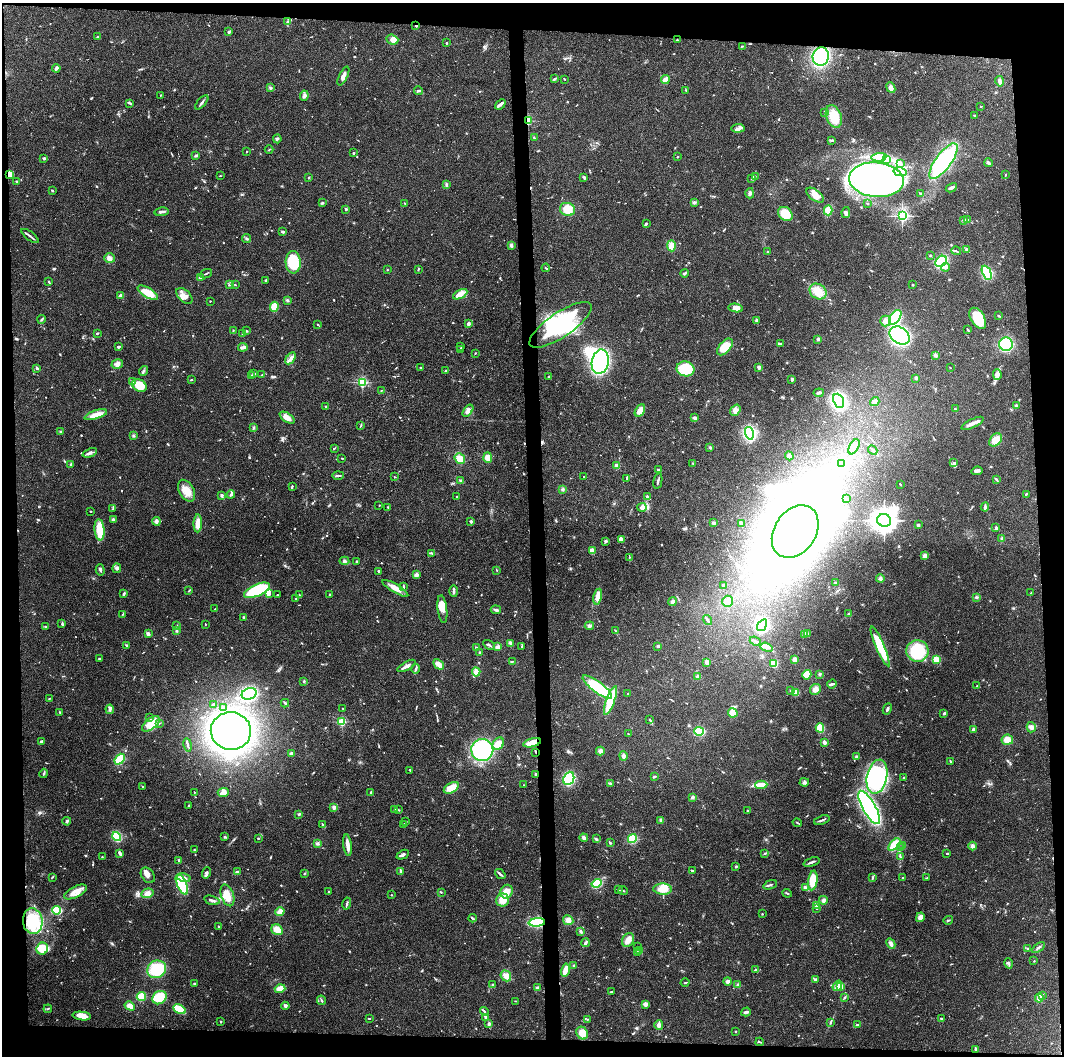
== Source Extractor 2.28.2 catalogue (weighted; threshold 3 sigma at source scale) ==
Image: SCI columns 1-4245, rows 7-4220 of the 4245 x 4224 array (HDU 1 of 3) = the unmasked area's bounding box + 8 px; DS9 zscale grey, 4 x 4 block average (1 PNG px = mean of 4 x 4 image px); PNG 1066 x 1058 px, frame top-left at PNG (2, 3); each listed source drawn as its Kron ellipse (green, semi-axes under 4 px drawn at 4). Shown black and unused: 9% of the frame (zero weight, under 3 of 4 exposures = <1% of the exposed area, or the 3 px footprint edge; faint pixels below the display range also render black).
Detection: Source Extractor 2.28.2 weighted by HDU 2 'WHT'. Background 0.074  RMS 0.006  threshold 0.0269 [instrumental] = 3 sigma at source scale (4.5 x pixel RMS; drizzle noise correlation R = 1.50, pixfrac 1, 0.05/0.05 arcsec/px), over >= 5 px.
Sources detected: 980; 3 too faint to see at this stretch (4 x 4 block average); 26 inside a brighter object's white glare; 5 cosmic-ray / hot-pixel residue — neither listed nor drawn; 20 coinciding with a brighter row at this scale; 43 inside a brighter listed object's ellipse — not listed separately; of the other 883, all 500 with FLUX_AUTO >= 2.13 (the completeness limit of this list) listed and drawn (383 fainter detections not listed), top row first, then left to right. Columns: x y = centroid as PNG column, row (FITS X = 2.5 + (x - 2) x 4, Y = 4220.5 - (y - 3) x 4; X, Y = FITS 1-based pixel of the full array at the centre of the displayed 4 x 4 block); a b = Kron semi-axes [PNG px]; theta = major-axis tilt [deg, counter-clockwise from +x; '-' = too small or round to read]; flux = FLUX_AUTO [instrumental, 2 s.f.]
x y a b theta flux
287 22 4 2 - 4.9
416 25 2 2 - 5.5
228 32 3 2 - 4.5
98 37 3 2 - 3.2
392 40 6 5 - 25
677 40 2 2 - 2.8
447 43 3 2 - 2.7
742 46 3 2 - 2.7
821 56 9 8 - 240
56 68 4 2 - 14
343 76 10 3 64 17
555 79 4 2 - 6.4
565 79 3 2 - 2.2
665 80 4 3 - 31
1000 81 5 4 - 9.6
270 88 3 2 - 4.5
891 88 5 4 - 13
686 90 2 2 - 2.3
419 91 4 2 - 5.1
160 95 2 2 - 2.2
304 96 5 4 - 9.5
202 102 9 2 49 8.8
130 103 4 2 - 4.9
500 104 6 3 41 9.8
981 106 2 2 - 2.4
825 112 3 3 - 5.9
975 115 4 2 - 3.9
834 116 12 7 -69 76
528 121 2 2 - 250
738 128 6 3 6 11
534 138 3 2 - 3
277 139 4 2 - 4.9
832 140 3 2 - 4
269 150 4 2 - 3
247 151 2 2 - 2.3
354 153 3 2 - 4.5
196 155 3 2 - 5.7
677 157 3 2 - 2.8
879 157 8 4 4 18
44 158 3 2 - 4.7
886 159 3 2 - 43
944 161 21 7 53 440
989 163 4 3 - 6.8
900 164 3 2 - 3.9
900 172 6 3 -13 10
10 174 4 3 - 31
1005 175 2 2 - 2.8
220 176 2 2 - 2.5
755 176 2 2 - 2.2
309 177 2 2 - 2.2
584 177 3 3 - 3.7
752 178 3 2 - 7.5
876 180 27 17 -5 1400
17 182 3 2 - 5.9
446 185 4 3 - 5.4
951 188 6 2 28 11
52 190 3 2 - 3.7
750 193 5 4 - 8.7
921 193 3 2 - 4.6
815 195 10 5 -37 31
322 203 4 2 - 4.2
405 203 2 2 - 2.9
694 203 3 2 - 2.9
867 203 2 2 - 2.8
346 209 3 2 - 4.2
567 209 7 6 - 54
828 210 5 4 - 46
161 212 7 3 8 7.7
846 212 5 3 - 11
785 214 8 6 -40 71
902 216 2 2 - 750
963 220 3 2 - 2.6
968 220 3 2 - 3.2
646 224 4 2 - 4.9
283 232 4 3 - 6.2
30 236 10 2 -37 9
246 238 4 2 - 5
511 245 4 3 - 6
671 246 5 4 - 33
966 249 4 2 - 4.7
767 251 2 2 - 4.5
956 251 5 2 - 4.2
930 255 2 2 - 2.6
109 258 5 4 - 13
941 261 6 5 - 230
293 262 11 7 -88 170
945 267 4 3 - 8.1
546 268 4 2 - 3.4
418 269 2 2 - 3
387 270 2 2 - 2.6
684 273 4 2 - 6
987 273 7 4 -64 150
206 274 6 2 21 4.6
200 277 2 2 - 6.1
266 280 3 2 - 4.3
49 282 4 2 - 3.3
229 285 3 2 - 3.5
235 285 2 2 - 2.9
913 285 2 2 - 14
818 291 9 7 -35 57
148 293 11 5 -32 63
460 294 8 4 29 46
121 296 4 2 - 25
184 296 10 5 -44 22
287 300 3 2 - 3.5
210 301 2 2 - 4.3
274 307 5 4 - 47
736 308 7 4 -7 28
999 316 4 2 - 4
895 317 8 5 55 160
978 318 11 7 -58 120
42 319 4 2 - 5
756 321 4 2 - 7.2
885 321 5 5 - 19
469 323 3 2 - 11
318 324 2 2 - 2.5
560 325 36 12 34 350
968 330 3 2 - 3.8
233 331 3 2 - 2.3
247 331 4 2 - 3.6
97 333 2 2 - 4.4
242 334 3 2 - 2.2
900 335 11 8 -35 570
818 339 2 2 - 2.4
780 344 4 2 - 8.5
1006 344 7 7 - 290
461 346 2 2 - 2.2
118 347 3 2 - 4.9
243 347 5 3 - 11
725 347 10 5 48 94
460 350 3 2 - 2.8
475 353 2 2 - 2.7
935 355 3 3 - 8.3
290 358 6 2 56 10
600 362 12 8 80 540
117 364 6 4 14 17
420 367 2 2 - 2.5
759 367 4 3 - 7.7
37 368 3 2 - 3.9
950 368 2 2 - 3.2
685 369 9 7 -12 120
143 371 5 2 - 6.4
446 371 3 2 - 4.7
254 373 3 2 - 4.8
251 375 4 2 - 5.9
262 375 3 2 - 2.6
997 375 5 4 - 12
549 377 4 2 - 4.7
916 378 3 3 - 5.4
191 380 2 2 - 2.9
792 380 3 2 - 4.6
132 381 3 2 - 2.4
362 382 2 2 - 490
139 385 8 6 -31 88
381 390 3 2 - 2.4
819 393 5 3 - 14
839 401 7 5 -67 560
875 402 5 3 - 10
1016 405 2 2 - 29
326 407 2 2 - 2.6
955 409 2 2 - 18
735 410 6 4 52 17
468 411 7 3 55 12
640 411 7 4 60 26
96 415 12 4 18 32
287 418 8 4 -34 26
695 418 4 2 - 9.7
972 423 12 3 27 19
361 426 2 2 - 2.4
254 427 3 2 - 4.8
61 432 3 2 - 3.1
749 433 6 4 -77 270
133 436 3 2 - 3.1
996 440 7 5 46 43
710 447 2 2 - 2.2
854 447 8 4 62 19
334 448 2 2 - 3.2
873 450 5 2 - 11
90 453 7 3 22 11
789 456 4 4 - 11
342 458 2 2 - 3.1
460 458 6 4 -51 38
488 458 5 4 - 31
693 463 2 2 - 2.5
954 463 4 2 - 5.6
71 464 3 2 - 2.5
841 464 4 3 - 140
617 466 2 2 - 98
658 470 2 2 - 5.9
977 471 6 2 9 15
338 475 6 2 1 7.5
395 477 2 2 - 2.5
583 477 2 2 - 2.7
627 478 3 2 - 4.1
996 479 3 2 - 5.3
460 480 3 2 - 5.7
658 481 8 2 78 6.9
900 484 2 2 - 3.3
292 486 3 2 - 3.6
563 489 3 3 - 5
187 491 12 7 -60 41
231 494 4 2 - 9
1026 494 3 2 - 4.5
222 495 2 2 - 9.2
457 496 2 2 - 8.1
647 497 3 2 - 4.1
846 498 2 2 - 3.4
379 506 2 2 - 2.1
388 507 2 2 - 2.6
642 507 4 4 - 14
985 507 4 2 - 11
113 509 3 2 - 2.5
91 511 3 2 - 2.3
113 520 3 3 - 6.1
884 520 7 6 - 2600
156 521 4 3 - 8.2
471 521 2 2 - 9.2
198 523 9 4 89 35
713 523 3 3 - 7.1
741 523 3 2 - 13
918 525 2 2 - 9.5
996 528 3 2 - 5.7
100 530 11 5 -84 88
795 532 28 20 56 2500
621 539 3 3 - 17
1002 539 3 2 - 10
606 541 3 3 - 4.2
592 550 2 2 - 150
432 553 3 2 - 4.8
925 556 3 3 - 19
629 557 3 2 - 2.3
344 561 5 3 - 7
357 562 3 3 - 3.8
117 568 5 3 - 9.9
100 570 6 2 -75 6.2
496 570 3 2 - 3
379 571 3 2 - 6
416 575 4 3 - 10
880 578 4 3 - 7.8
836 583 3 2 - 8.1
724 585 2 2 - 2.9
404 586 2 2 - 2.9
395 588 15 4 -31 29
257 590 14 5 24 260
189 591 3 2 - 3.3
454 591 6 2 -90 7.4
1031 593 3 2 - 2.4
123 594 3 3 - 4.9
269 594 3 2 - 5.9
329 594 2 2 - 3.9
277 595 2 2 - 3
299 595 2 2 - 2.6
598 597 8 3 80 53
976 597 3 2 - 4
296 599 3 2 - 3.9
673 601 4 3 - 9.9
728 601 5 5 - 44
215 609 3 2 - 2.8
442 609 14 4 -83 51
496 610 5 3 - 7.9
123 614 3 2 - 2.3
849 614 3 2 - 12
244 617 4 2 - 4
707 620 5 2 - 11
62 624 4 2 - 4.4
205 624 2 2 - 2.3
176 625 2 2 - 3.7
762 625 6 4 56 360
589 626 5 3 - 6.8
46 627 3 2 - 3
177 630 3 2 - 4.8
615 630 3 2 - 3.1
148 634 3 2 - 12
804 634 3 3 - 8.4
808 634 4 2 - 4.5
755 641 5 2 - 6.4
510 643 3 2 - 5.3
126 645 4 2 - 2.9
489 645 6 2 -30 4.9
658 646 3 3 - 4.6
880 646 22 4 -67 180
476 647 2 2 - 2.8
498 647 4 4 - 12
522 647 2 2 - 2.3
766 647 6 4 -20 21
917 651 11 11 - 150
480 653 3 3 - 4.4
99 658 4 2 - 3.9
795 660 3 3 - 34
936 660 4 3 - 50
512 661 3 2 - 2.7
707 662 3 3 - 20
774 663 4 3 - 79
439 664 6 3 -45 25
407 666 10 3 29 15
416 669 5 2 - 6.4
476 672 4 4 - 25
820 674 3 2 - 3.9
807 675 5 4 - 53
698 676 3 3 - 6.8
304 681 2 2 - 4.8
832 684 5 2 - 12
977 686 3 2 - 2.4
597 687 18 5 -36 170
815 689 6 5 - 17
790 690 3 2 - 2.6
795 692 4 3 - 46
628 693 2 2 - 4.7
249 694 8 5 19 310
49 698 3 2 - 2.4
610 700 15 4 70 110
285 703 4 2 - 6.8
213 705 2 2 - 7.2
223 707 2 2 - 3
343 708 2 2 - 8.5
110 709 5 2 - 7.6
887 709 6 2 63 7.4
60 712 2 2 - 2.6
733 713 5 4 - 45
944 713 3 2 - 6.7
150 718 3 2 - 2.7
650 720 4 2 - 2.6
342 722 2 2 - 310
159 723 2 2 - 2.4
151 724 10 5 39 45
1031 727 5 4 - 12
820 728 4 3 - 82
973 730 3 2 - 16
231 731 20 19 - 1700
699 731 5 4 - 150
628 734 2 2 - 3.5
1007 740 6 5 - 35
41 741 3 2 - 5.7
824 742 2 2 - 62
532 743 9 3 15 89
498 744 7 5 51 36
188 745 7 2 -79 8.7
482 750 11 11 - 330
600 751 4 4 - 12
536 752 2 2 - 3
291 754 2 2 - 23
623 756 5 4 - 8.8
856 757 3 2 - 3.8
120 759 6 4 51 92
950 761 3 2 - 2.4
410 770 2 2 - 7
44 773 5 2 - 4.3
536 774 3 2 - 7.6
654 776 4 2 - 4.2
877 777 17 10 78 270
569 778 7 5 67 220
904 778 3 2 - 4.1
804 782 5 3 - 6.9
610 783 4 2 - 4.7
524 785 2 2 - 2.3
761 785 6 3 1 28
142 786 3 2 - 2.9
451 788 8 5 29 52
194 792 2 2 - 2.2
371 792 4 2 - 4.3
223 793 5 4 - 21
693 797 3 3 - 6.1
189 805 2 2 - 2.6
334 807 4 3 - 7.5
869 807 19 6 -60 740
394 810 2 2 - 2.6
399 810 3 2 - 2.3
747 811 3 2 - 2.6
298 814 2 2 - 3.2
661 820 4 3 - 9.1
822 820 8 2 19 8.3
67 821 4 3 - 6
406 822 3 2 - 2.8
797 823 5 2 - 4
404 824 4 2 - 4.9
322 825 2 2 - 3
117 836 5 3 - 130
225 837 2 2 - 4.8
258 838 3 2 - 2.3
584 838 4 3 - 9.5
596 839 4 2 - 5.8
632 839 5 3 - 100
317 843 3 2 - 4.2
610 843 3 2 - 3.8
348 845 11 2 -83 37
894 845 7 4 46 65
903 845 3 2 - 2.4
973 846 4 4 - 9.6
900 848 2 2 - 2.3
194 850 2 2 - 2.4
120 853 4 2 - 11
764 853 3 2 - 4.1
947 853 3 2 - 2.9
403 855 7 2 25 11
900 856 3 2 - 5.2
102 857 2 2 - 3.1
179 860 2 2 - 16
811 862 8 2 20 11
736 866 3 2 - 3.1
401 871 3 2 - 8.3
692 871 4 2 - 3.7
237 872 4 2 - 7.6
206 873 6 3 72 8.2
304 873 2 2 - 2.3
500 874 6 2 -39 8.9
148 875 8 6 -52 15
52 877 4 2 - 2.3
184 878 7 3 -13 15
872 878 4 2 - 5.5
903 878 2 2 - 3.7
926 878 3 2 - 2.5
813 880 10 4 82 66
597 883 5 3 - 180
182 884 11 5 -67 190
770 885 7 2 21 6.6
806 887 3 2 - 4.8
618 889 3 2 - 3.5
663 889 9 5 -3 42
623 891 5 2 - 5
76 892 12 5 25 43
329 892 2 2 - 3.2
441 892 2 2 - 2.3
506 892 7 6 - 30
147 893 6 4 18 20
787 893 5 2 - 4.4
227 895 11 6 -71 62
391 895 2 2 - 2.9
212 900 8 2 -16 9.4
503 900 6 6 - 43
823 900 4 4 - 9.6
347 904 6 2 77 5.4
816 905 4 3 - 6.2
817 909 2 2 - 2.5
57 910 4 3 - 100
280 912 5 4 - 28
762 914 2 2 - 2.2
920 917 5 4 - 19
473 918 4 2 - 7.4
568 920 5 5 - 22
948 920 5 2 - 3.7
33 921 13 10 -83 220
537 922 8 4 5 310
218 926 3 2 - 3.1
277 930 6 5 - 34
580 931 3 2 - 7.5
628 940 7 5 59 30
585 943 4 3 - 7.2
891 944 5 3 - 13
637 947 2 2 - 3
1038 948 7 2 33 7.9
42 949 6 5 - 75
1028 949 3 2 - 3.8
639 951 2 2 - 2.4
638 953 3 2 - 4.3
1034 961 2 2 - 2.6
1009 963 5 2 - 3.7
574 965 3 3 - 4.4
157 969 9 8 - 150
565 970 7 3 76 44
755 970 2 2 - 2.3
506 976 6 5 - 25
816 980 4 3 - 11
728 981 4 4 - 9.1
685 983 4 2 - 2.6
194 984 3 2 - 4.6
492 985 3 2 - 4.2
738 985 4 3 - 7.6
837 986 5 4 - 13
841 987 4 3 - 29
537 988 3 3 - 5
280 989 5 4 - 28
611 992 3 2 - 3.1
141 996 5 4 - 62
1042 996 4 2 - 6.4
159 998 7 6 - 110
844 998 3 2 - 3.5
1039 998 4 3 - 26
321 1000 5 2 - 4.9
516 1001 3 2 - 2.3
645 1004 4 4 - 11
130 1006 5 4 - 30
285 1006 4 3 - 9
48 1009 4 2 - 3.8
179 1009 6 3 -28 130
484 1012 5 2 - 4.2
746 1012 5 2 - 9.1
82 1016 9 4 -7 33
370 1018 2 2 - 2.4
486 1018 3 2 - 12
588 1019 4 2 - 2.4
942 1019 3 2 - 3
221 1021 2 2 - 2.9
830 1022 3 2 - 4.9
489 1024 3 2 - 9.3
659 1025 5 4 - 13
857 1025 3 2 - 3.7
736 1031 2 2 - 3.7
582 1033 7 5 -57 36
760 1042 4 2 - 4.1
976 1049 3 2 - 8
Overlapping masked pixels (flux is a lower limit): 7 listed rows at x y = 416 25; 528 121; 10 174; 532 743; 536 752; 536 774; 537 922
Diffuse or blended objects may show on this block-average render without a row.